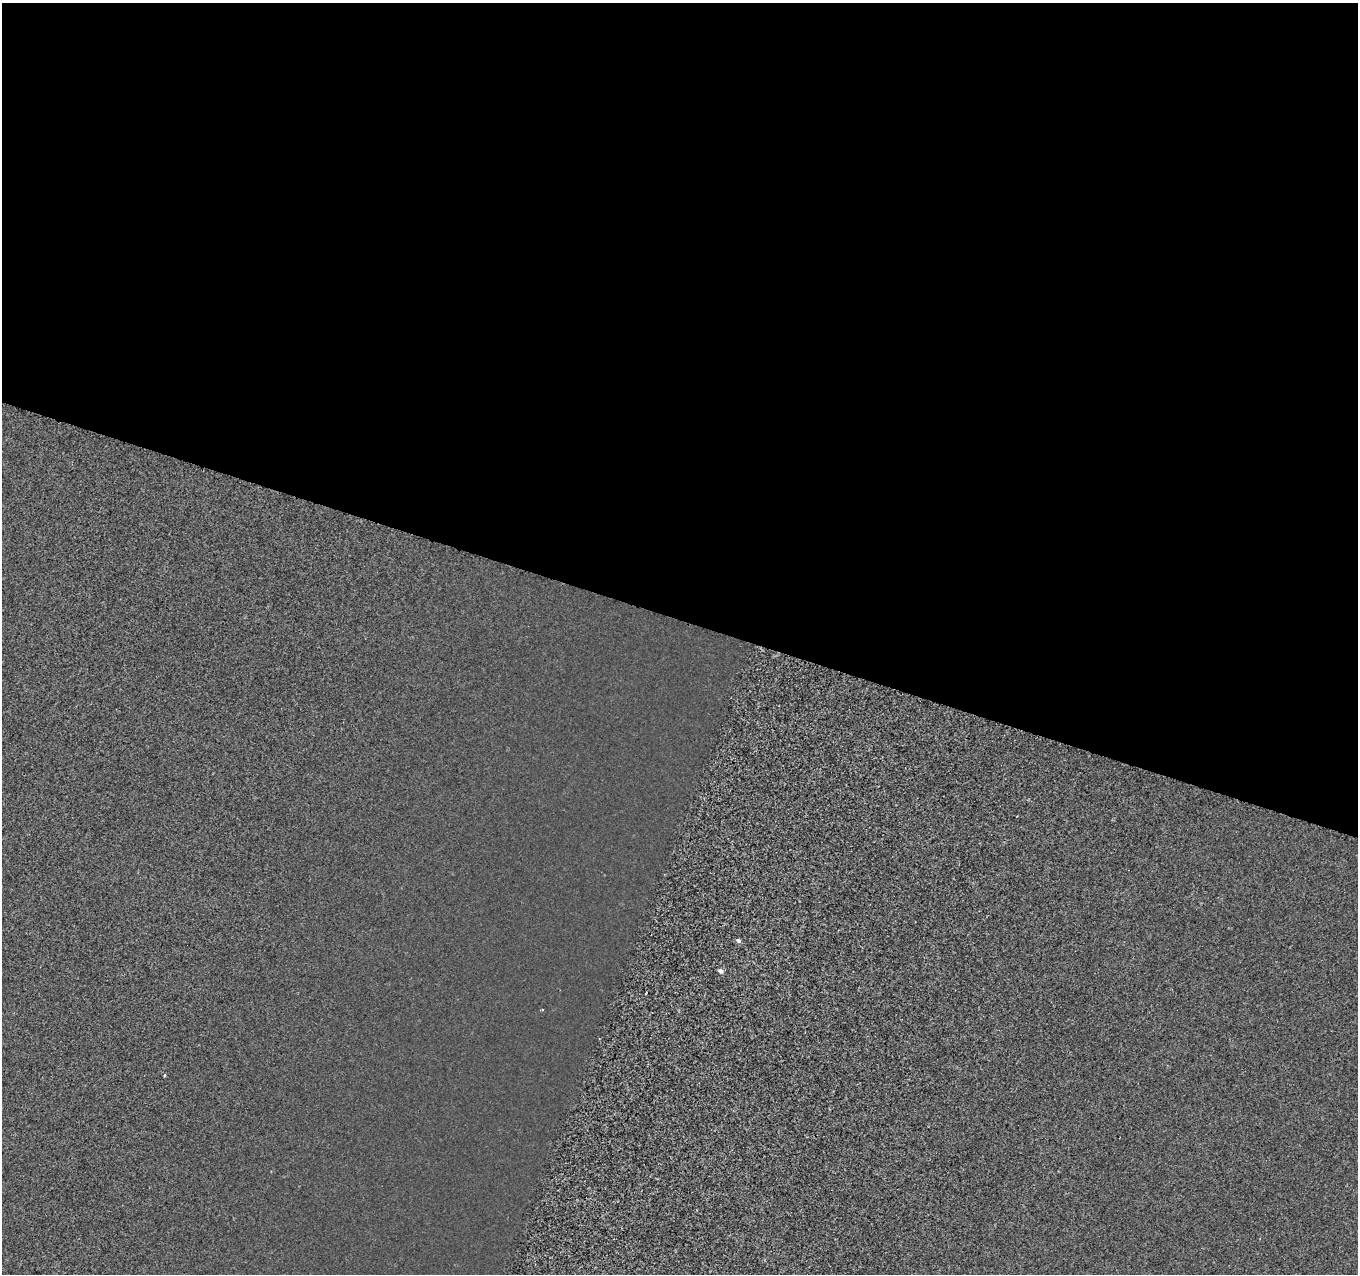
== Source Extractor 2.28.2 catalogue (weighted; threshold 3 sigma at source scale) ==
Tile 3 of 4 x 4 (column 3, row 1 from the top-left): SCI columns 2726-4081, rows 4099-5370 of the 5442 x 5593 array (HDU 1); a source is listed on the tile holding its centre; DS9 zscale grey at full resolution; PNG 1360 x 1276 px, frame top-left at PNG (2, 3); no overlay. Shown black and unused: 49% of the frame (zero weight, under 2 of 3 exposures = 1% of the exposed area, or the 3 px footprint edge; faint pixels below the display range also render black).
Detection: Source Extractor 2.28.2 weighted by HDU 2 'WHT'; one run over the whole footprint, this tile lists its part. Background 8.55e-04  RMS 0.0049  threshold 0.0223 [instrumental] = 3 sigma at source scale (4.5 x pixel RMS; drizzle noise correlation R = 1.50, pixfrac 1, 0.0396/0.0396 arcsec/px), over >= 5 px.
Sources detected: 4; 1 cosmic-ray / hot-pixel residue — not listed; the other 3 listed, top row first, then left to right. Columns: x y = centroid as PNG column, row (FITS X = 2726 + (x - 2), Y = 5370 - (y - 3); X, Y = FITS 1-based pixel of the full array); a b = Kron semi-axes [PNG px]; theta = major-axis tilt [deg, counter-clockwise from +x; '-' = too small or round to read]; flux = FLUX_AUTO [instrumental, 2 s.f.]
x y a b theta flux
738 940 6 5 - 1
721 971 7 5 -39 1.4
542 1010 3 3 - 0.57